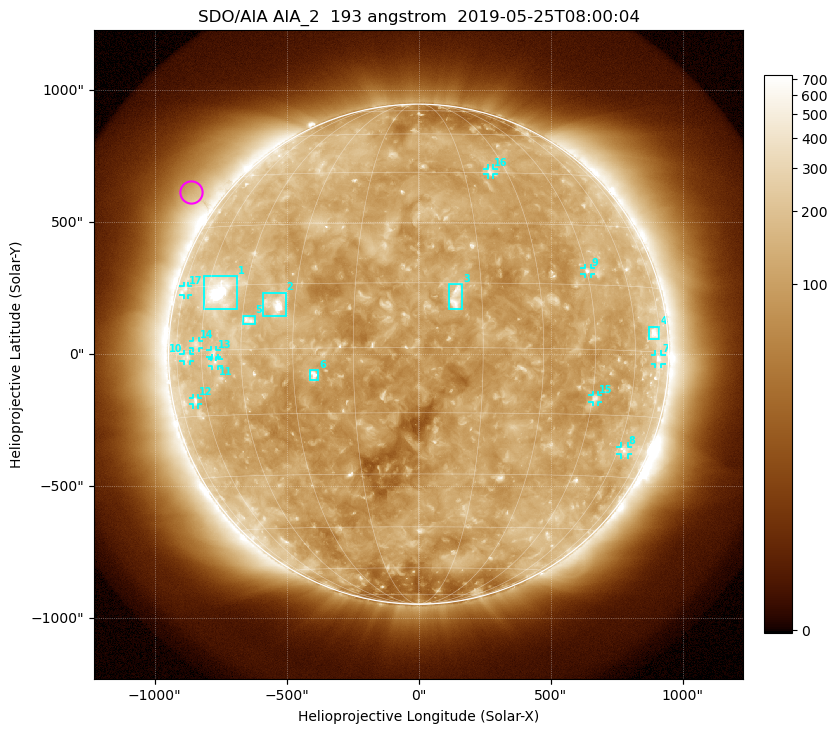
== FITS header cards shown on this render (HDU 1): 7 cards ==
TELESCOP= 'SDO/AIA'
INSTRUME= 'AIA_2'
WAVELNTH=                  193
WAVEUNIT= 'angstrom'
DATE-OBS= '2019-05-25T08:00:04.84'
CTYPE1  = 'HPLN-TAN'
CTYPE2  = 'HPLT-TAN'

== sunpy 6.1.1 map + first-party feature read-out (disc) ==
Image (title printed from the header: SDO/AIA AIA_2  193 angstrom  2019-05-25T08:00:04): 1024 x 1024 px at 2.4 arcsec/px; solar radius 947 arcsec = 395 px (full disc in frame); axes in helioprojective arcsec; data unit not stated in the header (colour bar unlabelled)
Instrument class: DISC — disc imager (sunpy class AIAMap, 193 A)
Bright regions (active regions / flare kernels): reference = the median radial profile (limb darkening/brightening removed); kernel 9 px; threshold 5 sigma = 182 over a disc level ~110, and >= 1.15x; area >= 12 px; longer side >= 9 px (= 22 arcsec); searched inside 0.97 R_sun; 17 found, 17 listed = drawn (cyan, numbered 1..; 11 of them under ~33 arcsec drawn as corner ticks so the feature stays visible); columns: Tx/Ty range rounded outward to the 5 arcsec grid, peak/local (2 s.f.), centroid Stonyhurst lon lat
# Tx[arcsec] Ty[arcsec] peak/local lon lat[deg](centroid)
1 -810..-685 170..295 21 -55 +14
2 -590..-505 145..235 10 -35 +10
3 115..165 170..265 6.7 +9 +12
4 870..915 55..105 4.6 +71 +4
5 -665..-620 110..150 4.8 -43 +7
6 -415..-380 -100..-60 6.3 -25 -6
7 895..920 -35..0 3.1 +74 -2
8 765..795 -380..-350 3.3 +63 -23
9 625..655 305..330 3.9 +45 +18
10 -890..-865 -30..0 2.7 -68 -1
11 -785..-755 -45..-15 2.9 -54 -3
12 -855..-835 -190..-165 2.9 -65 -11
13 -790..-765 -10..15 3 -55 -1
14 -855..-830 25..50 2.6 -63 +2
15 660..680 -180..-155 3.5 +46 -11
16 260..285 680..705 3.1 +24 +45
17 -890..-870 225..260 2.4 -74 +14
Off-limb structures (1.02-1.3 R_sun): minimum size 162 px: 5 found; the strongest spans PA ~35..70 deg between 1.02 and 1.3 R_sun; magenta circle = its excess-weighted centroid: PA ~55 deg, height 1.12 R_sun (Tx ~-865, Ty ~615 arcsec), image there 2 x the reference